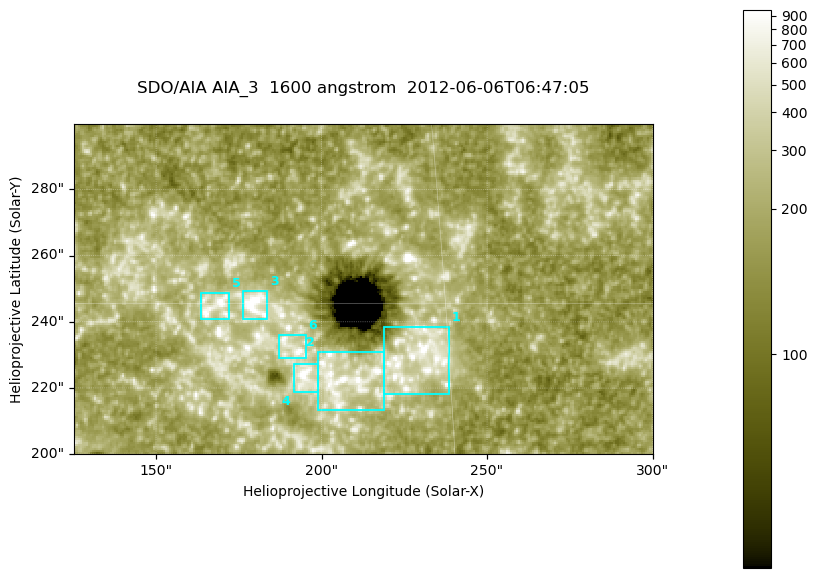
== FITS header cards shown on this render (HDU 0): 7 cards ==
TELESCOP= 'SDO/AIA '
INSTRUME= 'AIA_3   '
WAVELNTH=                 1600
WAVEUNIT= 'angstrom'
DATE-OBS= '2012-06-06T06:47:05.12'
CTYPE1  = 'HPLN-TAN'
CTYPE2  = 'HPLT-TAN'

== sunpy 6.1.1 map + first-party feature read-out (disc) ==
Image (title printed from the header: SDO/AIA AIA_3  1600 angstrom  2012-06-06T06:47:05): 287 x 164 px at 0.609 arcsec/px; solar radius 946 arcsec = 1552 px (partial field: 0.6% of the solar disc is inside the frame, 100% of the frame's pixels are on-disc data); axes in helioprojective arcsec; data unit not stated in the header (colour bar unlabelled)
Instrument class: DISC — disc imager (sunpy class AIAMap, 1600 A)
Bright regions (active regions / flare kernels): reference = the on-disc median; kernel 3 px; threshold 5 sigma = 328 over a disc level ~182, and >= 1.15x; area >= 47 px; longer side >= 3 px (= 1.8 arcsec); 6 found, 6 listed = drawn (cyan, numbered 1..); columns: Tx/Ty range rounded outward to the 2 arcsec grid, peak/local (2 s.f.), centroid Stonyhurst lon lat
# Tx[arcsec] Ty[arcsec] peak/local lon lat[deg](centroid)
1 218..240 218..240 6.1 +14 +14
2 198..220 212..232 6.3 +13 +14
3 176..184 240..250 8.1 +11 +15
4 190..200 218..228 5.8 +12 +14
5 162..172 240..250 6.2 +11 +15
6 186..196 228..236 6 +12 +14